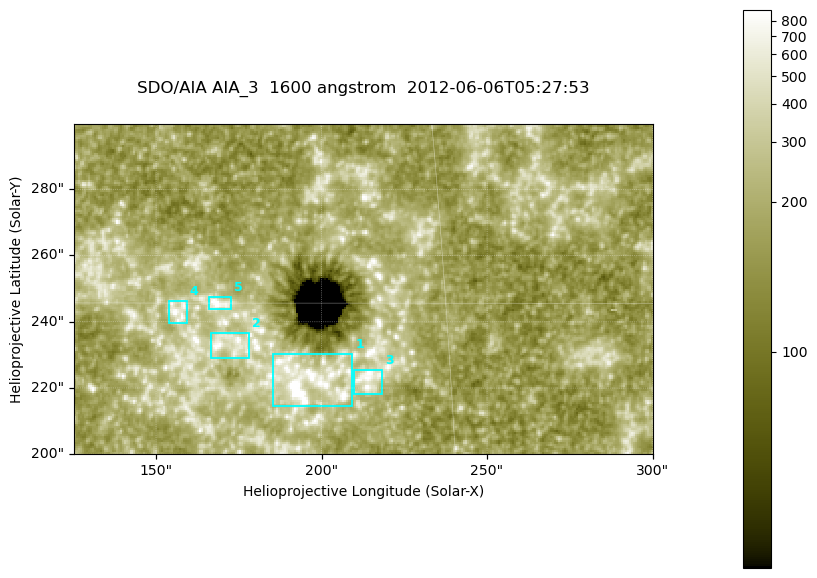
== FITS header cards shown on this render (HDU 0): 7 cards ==
TELESCOP= 'SDO/AIA '
INSTRUME= 'AIA_3   '
WAVELNTH=                 1600
WAVEUNIT= 'angstrom'
DATE-OBS= '2012-06-06T05:27:53.12'
CTYPE1  = 'HPLN-TAN'
CTYPE2  = 'HPLT-TAN'

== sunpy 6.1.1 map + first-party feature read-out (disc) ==
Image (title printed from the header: SDO/AIA AIA_3  1600 angstrom  2012-06-06T05:27:53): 287 x 164 px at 0.609 arcsec/px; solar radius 946 arcsec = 1552 px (partial field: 0.6% of the solar disc is inside the frame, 100% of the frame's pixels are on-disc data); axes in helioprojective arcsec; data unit not stated in the header (colour bar unlabelled)
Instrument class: DISC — disc imager (sunpy class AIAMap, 1600 A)
Bright regions (active regions / flare kernels): reference = the on-disc median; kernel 3 px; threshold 5 sigma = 312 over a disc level ~177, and >= 1.15x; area >= 47 px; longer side >= 3 px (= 1.8 arcsec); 5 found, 5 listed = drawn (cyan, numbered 1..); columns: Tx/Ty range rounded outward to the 2 arcsec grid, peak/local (2 s.f.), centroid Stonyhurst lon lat
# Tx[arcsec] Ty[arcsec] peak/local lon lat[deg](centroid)
1 184..210 214..232 18 +12 +14
2 166..178 228..238 4.8 +11 +14
3 210..220 218..226 4.9 +13 +14
4 154..160 238..246 4.7 +10 +15
5 166..174 244..248 5.8 +11 +15